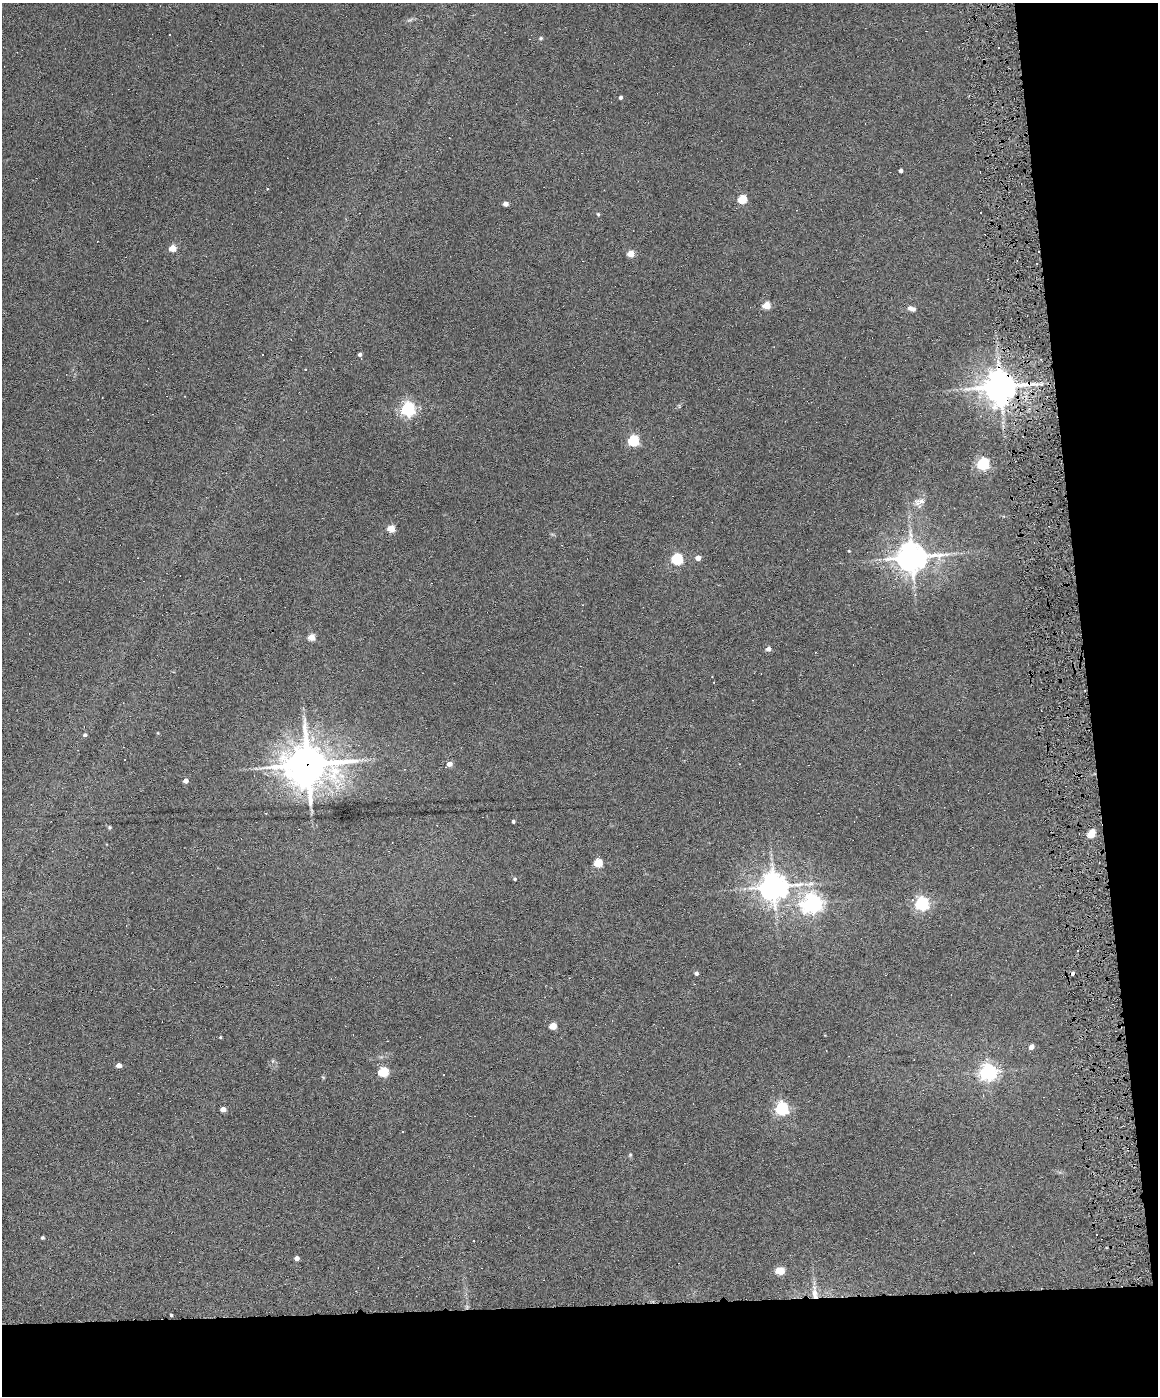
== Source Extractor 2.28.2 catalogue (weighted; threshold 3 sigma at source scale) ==
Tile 12 of 4 x 3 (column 4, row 3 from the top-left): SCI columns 3467-4622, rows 238-1631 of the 4622 x 4551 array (HDU 1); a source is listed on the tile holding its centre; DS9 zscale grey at full resolution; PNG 1160 x 1398 px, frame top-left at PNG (2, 3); no overlay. Shown black and unused: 13% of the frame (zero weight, under 6 of 12 exposures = <1% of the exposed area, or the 3 px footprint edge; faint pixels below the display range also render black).
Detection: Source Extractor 2.28.2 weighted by HDU 2 'WHT'; one run over the whole footprint, this tile lists its part. Background 0.0669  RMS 0.0034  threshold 0.0138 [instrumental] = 3 sigma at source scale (4.09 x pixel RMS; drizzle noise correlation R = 1.36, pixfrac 0.8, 0.05/0.05 arcsec/px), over >= 5 px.
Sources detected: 76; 1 inside a brighter object's white glare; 20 cosmic-ray / hot-pixel residue — not listed; the other 55 listed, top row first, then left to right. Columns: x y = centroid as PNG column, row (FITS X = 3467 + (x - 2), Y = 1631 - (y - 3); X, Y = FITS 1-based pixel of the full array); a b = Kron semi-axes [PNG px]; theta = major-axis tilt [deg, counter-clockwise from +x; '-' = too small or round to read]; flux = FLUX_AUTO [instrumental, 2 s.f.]
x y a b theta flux
541 38 5 4 - 0.38
998 48 3 3 - 0.64
620 97 4 3 - 0.69
901 171 3 3 - 0.77
742 199 5 5 - 15
505 204 4 4 - 2
598 214 4 4 - 0.39
173 248 5 4 - 6.6
631 253 4 4 - 6.3
766 305 5 4 - 8.3
911 308 10 6 -16 1.3
262 354 2 2 - 0.23
360 354 4 3 - 0.93
305 369 2 2 - 0.24
1000 387 10 8 8 650
408 409 6 6 - 69
633 440 5 5 - 29
983 464 6 5 - 43
919 502 18 9 13 2.3
391 528 5 4 - 8.7
849 551 3 3 - 0.21
912 557 9 8 - 550
698 558 4 4 - 2.3
677 559 5 5 - 36
311 637 4 4 - 7
768 649 5 4 - 1.5
85 735 4 4 - 0.65
308 764 15 13 -1 870
450 764 4 4 - 2.3
256 768 6 4 -20 0.51
186 781 4 4 - 1.8
513 821 3 3 - 0.6
109 827 6 4 -90 0.31
1091 834 5 4 - 9.4
598 863 5 5 - 12
515 879 4 4 - 0.38
774 886 8 8 - 460
813 903 8 7 - 150
922 904 6 5 - 68
1077 950 2 2 - 0.35
696 973 4 4 - 0.74
553 1026 5 4 - 6.8
220 1037 4 3 - 0.3
1031 1047 5 4 - 1.6
119 1065 4 4 - 2.4
383 1072 5 5 - 20
988 1072 6 6 - 130
223 1109 4 4 - 2.6
782 1109 6 5 - 58
630 1155 5 4 - 0.34
42 1238 3 3 - 0.5
297 1258 4 4 - 1.8
780 1271 6 5 - 9.3
815 1294 17 7 -84 3
171 1315 3 3 - 0.44
Overlapping masked pixels (flux is a lower limit): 3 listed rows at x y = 1000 387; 308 764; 815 1294